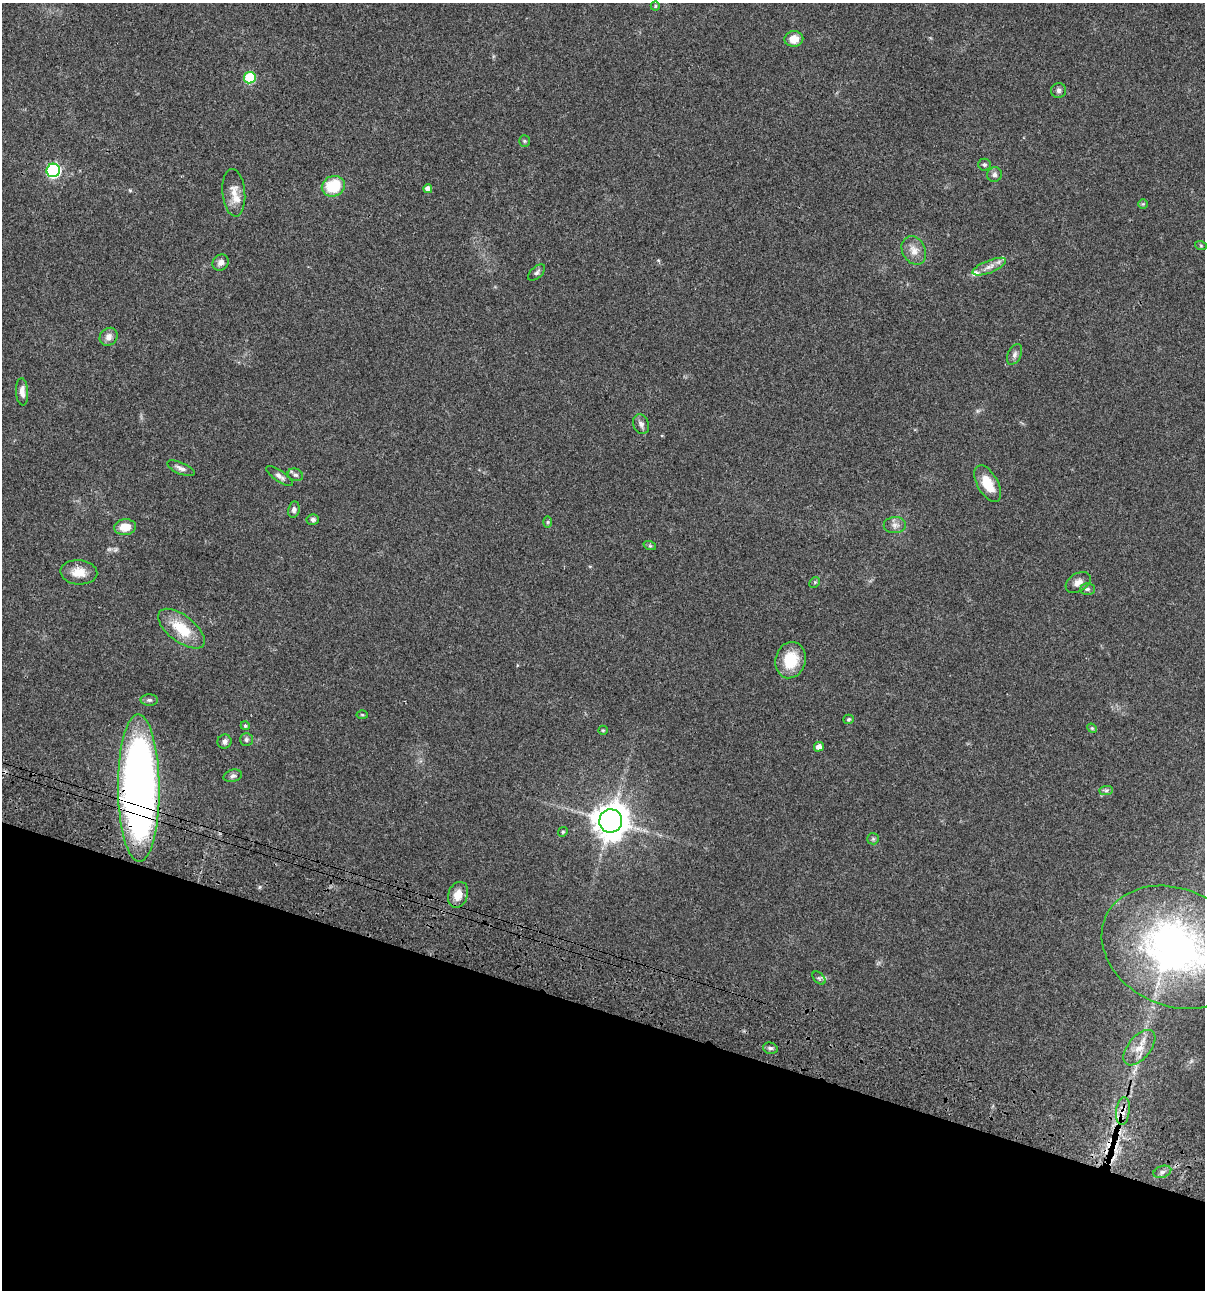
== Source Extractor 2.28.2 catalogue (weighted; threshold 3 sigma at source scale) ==
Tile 15 of 4 x 4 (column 3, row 4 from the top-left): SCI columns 2641-3843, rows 120-1407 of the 5405 x 5390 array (HDU 1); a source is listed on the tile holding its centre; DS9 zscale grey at full resolution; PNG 1207 x 1292 px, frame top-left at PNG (2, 3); each listed source drawn as its Kron ellipse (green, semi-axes under 4 px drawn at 4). Shown black and unused: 22% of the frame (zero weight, under 3 of 4 exposures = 9% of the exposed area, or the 3 px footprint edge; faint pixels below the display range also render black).
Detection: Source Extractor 2.28.2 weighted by HDU 2 'WHT'; one run over the whole footprint, this tile lists its part. Background 0.0467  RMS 0.0052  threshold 0.0236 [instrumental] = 3 sigma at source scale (4.5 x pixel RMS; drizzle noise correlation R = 1.50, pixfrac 1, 0.05/0.05 arcsec/px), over >= 5 px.
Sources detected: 64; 3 cosmic-ray / hot-pixel residue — neither listed nor drawn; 2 inside a brighter listed object's ellipse — not listed separately; the other 59 listed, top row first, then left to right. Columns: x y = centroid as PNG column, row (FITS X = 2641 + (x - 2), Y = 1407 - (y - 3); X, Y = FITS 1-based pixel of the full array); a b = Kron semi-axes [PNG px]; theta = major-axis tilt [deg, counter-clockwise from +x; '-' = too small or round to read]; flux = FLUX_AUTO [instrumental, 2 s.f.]
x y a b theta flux
655 6 4 4 - 0.62
794 39 9 8 - 6
250 78 6 5 - 32
1059 90 7 7 - 1.5
524 141 5 5 - 0.75
984 165 6 6 - 0.98
53 170 7 6 - 79
994 175 7 7 - 1.6
333 186 12 10 22 20
428 189 4 4 - 2.8
234 193 24 11 -85 5.9
1143 204 5 5 - 0.61
1201 246 6 4 -20 0.55
914 250 15 11 -63 4.5
221 262 9 7 45 2.1
989 267 18 6 22 3.6
537 272 10 5 42 1.2
109 337 10 8 48 2.9
1015 354 11 6 64 1.8
22 392 14 6 -86 3.2
641 424 10 7 -68 1.9
181 468 15 5 -23 2.2
295 475 8 6 -21 1.3
280 476 15 5 -35 2.1
988 484 20 10 -61 11
294 510 8 6 81 1.6
313 519 6 5 - 1.4
548 522 6 4 89 0.68
895 525 11 8 3 2.4
125 527 11 8 5 6.7
650 546 6 4 -18 0.66
79 572 18 12 -4 6.9
815 582 6 4 45 0.76
1078 582 13 9 32 3
1087 589 7 5 1 1.1
181 629 27 13 -38 15
790 660 18 15 75 15
149 700 8 5 -1 1.2
362 715 5 3 - 0.53
848 719 5 4 - 0.73
245 726 4 4 - 0.83
1092 728 5 4 - 0.56
603 730 5 4 - 0.54
246 740 6 6 - 1.1
224 742 7 7 - 1.8
819 747 5 5 - 2.7
233 776 9 6 15 1.3
139 788 74 21 -89 390
1106 790 7 4 1 0.99
611 821 12 11 - 880
563 832 5 4 - 0.62
873 839 6 5 - 0.86
458 895 13 9 71 6.1
1175 947 75 58 -24 170
819 978 8 5 -44 0.96
770 1048 7 5 -14 1.1
1139 1048 21 11 51 6.8
1123 1111 14 6 83 4.5
1162 1172 9 6 19 1.6
Overlapping masked pixels (flux is a lower limit): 2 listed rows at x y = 139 788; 1123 1111
Isophote crosses this tile's border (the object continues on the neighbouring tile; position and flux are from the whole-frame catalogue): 1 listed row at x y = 1175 947